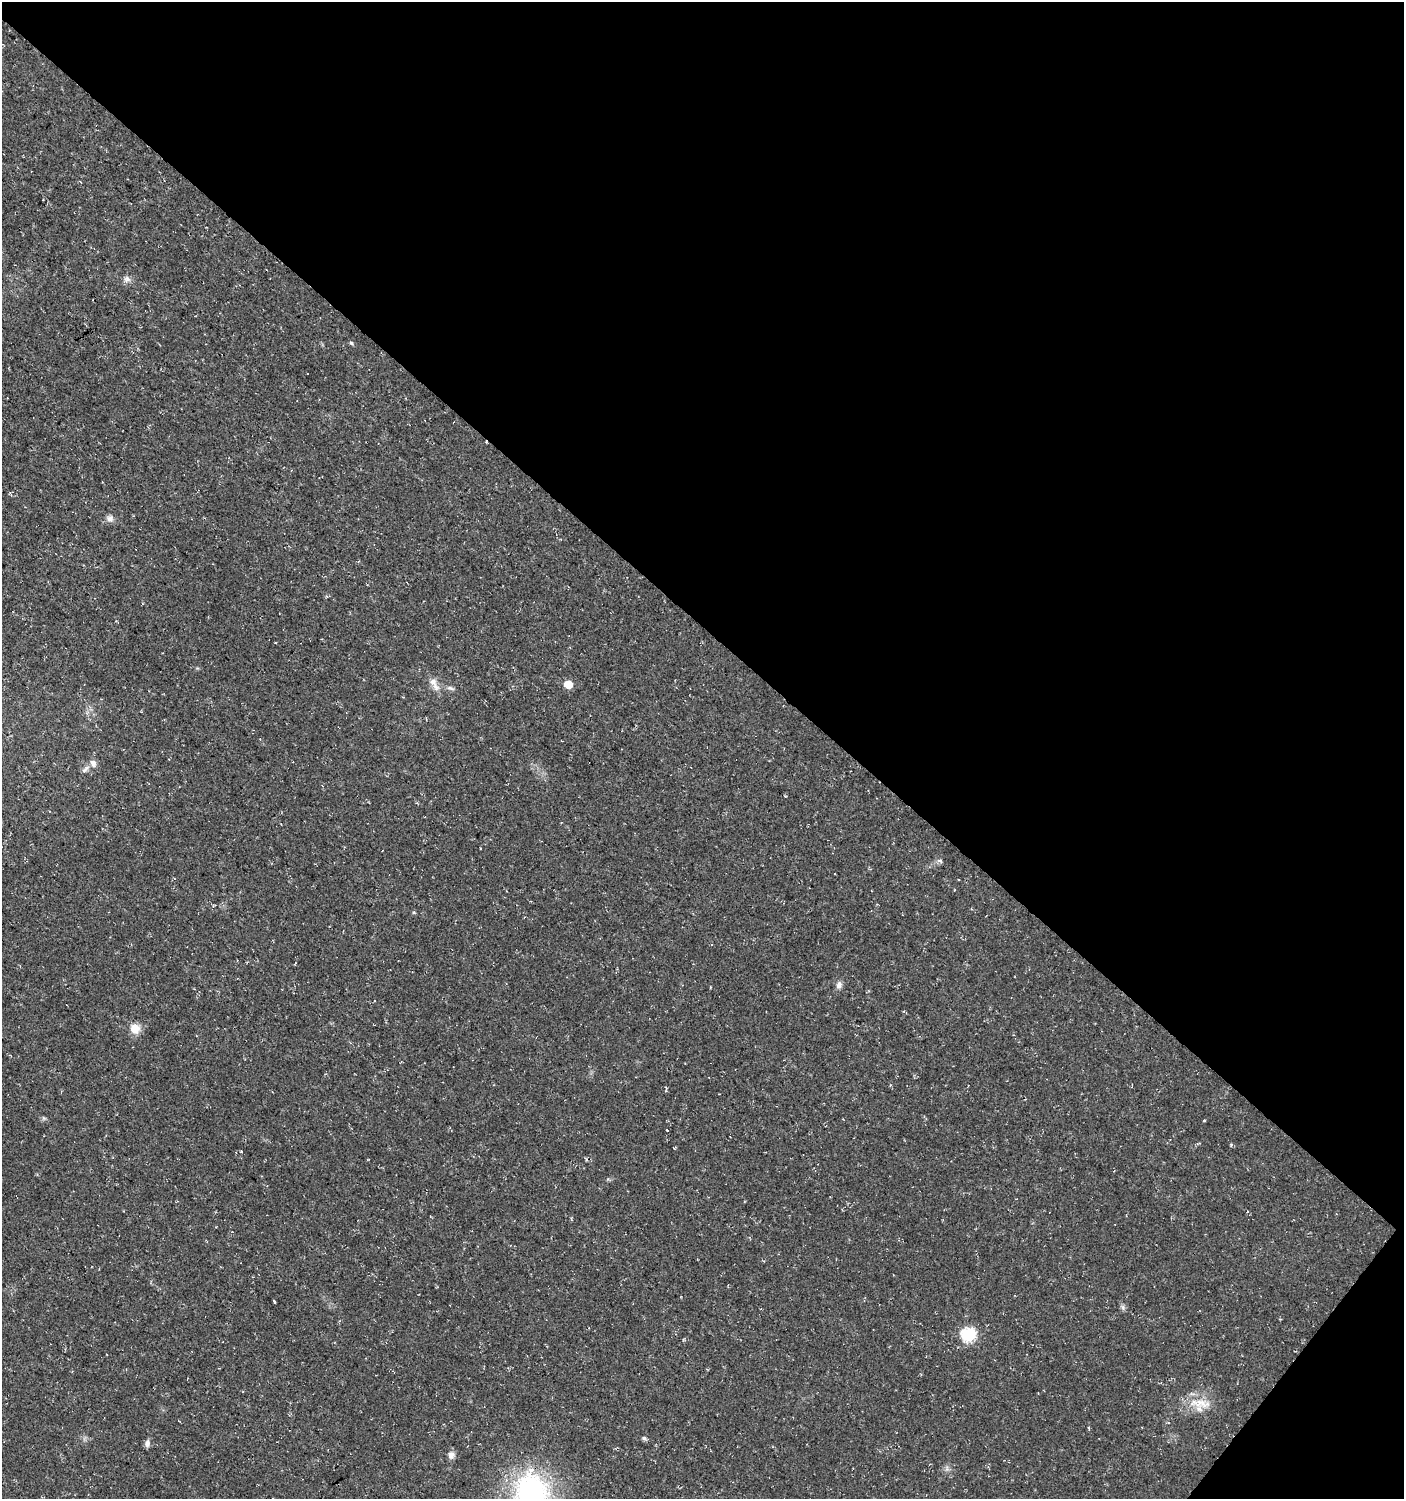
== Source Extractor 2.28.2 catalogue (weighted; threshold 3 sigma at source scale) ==
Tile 8 of 4 x 4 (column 4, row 2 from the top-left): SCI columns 4448-5849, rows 2997-4493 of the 6029 x 6004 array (HDU 1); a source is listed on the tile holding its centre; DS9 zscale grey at full resolution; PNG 1406 x 1501 px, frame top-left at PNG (2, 2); no overlay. Shown black and unused: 43% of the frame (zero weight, under 3 of 4 exposures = <1% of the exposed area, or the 3 px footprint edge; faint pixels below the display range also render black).
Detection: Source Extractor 2.28.2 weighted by HDU 2 'WHT'; one run over the whole footprint, this tile lists its part. Background 0.0176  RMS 0.0035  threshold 0.0156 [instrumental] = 3 sigma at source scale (4.5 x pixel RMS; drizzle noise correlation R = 1.50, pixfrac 1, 0.0396/0.0396 arcsec/px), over >= 5 px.
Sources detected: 22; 1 inside a brighter listed object's ellipse — not listed separately; the other 21 listed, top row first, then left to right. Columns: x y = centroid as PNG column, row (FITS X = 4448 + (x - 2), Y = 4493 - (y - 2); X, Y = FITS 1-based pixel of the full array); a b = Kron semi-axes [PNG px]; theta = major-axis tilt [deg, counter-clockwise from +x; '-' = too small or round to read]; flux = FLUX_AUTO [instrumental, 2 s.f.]
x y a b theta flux
127 279 9 9 - 1.5
351 343 7 4 -37 0.52
110 519 9 9 - 1.6
568 684 6 5 - 6.6
436 687 14 8 -58 2.4
450 688 11 5 -15 1.1
93 763 9 7 -64 1.7
85 769 13 5 43 1.2
940 861 8 5 -18 0.82
839 985 10 7 69 1.5
135 1029 13 11 -65 3.9
1204 1120 3 2 - 0.48
667 1130 3 3 - 0.83
274 1301 3 3 - 1.3
1123 1307 8 6 -70 0.87
968 1335 7 7 - 44
1200 1403 36 11 -5 7.5
644 1438 5 4 - 0.86
147 1443 9 6 89 1.4
451 1455 10 8 -88 1.7
532 1494 45 35 -79 70
Isophote crosses this tile's border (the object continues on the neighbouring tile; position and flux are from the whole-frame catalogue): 1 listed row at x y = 532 1494